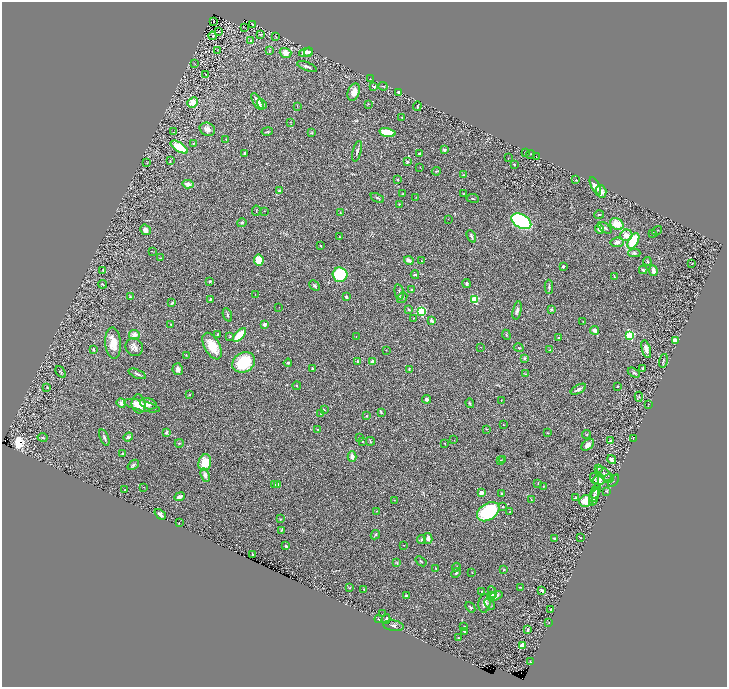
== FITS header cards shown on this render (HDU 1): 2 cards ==
NAXIS1  =                 1450
NAXIS2  =                 1369

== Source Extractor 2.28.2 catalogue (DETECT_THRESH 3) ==
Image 1450 x 1369 px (HDU 1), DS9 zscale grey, zoomed out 1/2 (1 PNG px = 2 x 2 image px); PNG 729 x 689 px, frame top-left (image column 2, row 1369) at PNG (2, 2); each listed source drawn as its Kron ellipse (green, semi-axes under 4 px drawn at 4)
Background 0.758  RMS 0.032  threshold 0.0955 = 3 sigma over >= 5 px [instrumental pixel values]
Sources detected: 294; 23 cannot appear on this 1/2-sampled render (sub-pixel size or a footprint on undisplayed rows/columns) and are neither listed nor drawn; the other 271 listed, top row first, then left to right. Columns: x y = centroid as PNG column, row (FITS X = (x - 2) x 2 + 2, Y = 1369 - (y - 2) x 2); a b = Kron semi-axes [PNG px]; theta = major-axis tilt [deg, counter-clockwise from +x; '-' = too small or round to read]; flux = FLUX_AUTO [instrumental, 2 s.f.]
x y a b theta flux
214 21 2 1 - 3.9
252 24 2 1 - 3.2
244 28 2 1 - 1.6
218 31 3 2 - 52
261 34 4 2 - 5.1
213 36 4 2 - 3.6
275 36 3 2 - 3.4
251 40 4 3 - 7.6
217 50 2 2 - 2.1
269 51 4 3 - 5.6
306 52 7 4 13 26
308 52 5 3 - 13
285 53 6 5 - 50
195 64 2 1 - 1.7
307 67 10 3 -21 18
206 74 2 2 - 5.6
370 79 2 1 - 3
383 86 4 2 - 4.3
374 87 3 2 - 17
354 92 9 6 69 57
398 92 3 2 - 14
193 102 6 4 42 91
257 102 9 3 -60 50
262 104 5 4 - 9.8
368 104 3 2 - 3.9
297 106 3 2 - 2.3
417 106 5 1 - 3.1
402 117 2 2 - 2.2
290 122 3 2 - 2.3
207 129 8 6 -25 28
267 131 5 2 - 5.6
174 132 2 1 - 1.4
312 132 4 3 - 5.5
387 132 8 4 -13 130
226 139 2 1 - 2
194 143 4 2 - 4.5
179 147 10 4 -33 170
444 150 2 2 - 42
357 151 10 3 75 17
245 153 3 2 - 8.5
419 153 3 2 - 7.7
525 153 2 2 - 2.2
530 154 4 2 - 3
536 157 2 1 - 1.5
508 158 2 2 - 2.5
170 161 3 2 - 3.2
407 162 2 2 - 30
147 163 3 2 - 2.7
514 164 2 2 - 4.1
420 167 3 2 - 1.8
436 171 5 2 - 6
464 175 3 2 - 5.1
397 179 4 2 - 3.6
576 180 2 2 - 2.5
188 184 6 4 -5 28
595 186 9 4 -63 56
279 191 4 3 - 23
601 191 6 5 - 31
403 194 2 2 - 3
463 194 3 2 - 3.4
416 197 2 2 - 2.5
377 198 7 3 -28 9
473 198 6 2 -8 5.8
399 204 3 3 - 3.5
256 211 5 2 - 3.5
264 211 2 2 - 1.9
340 213 3 2 - 5.6
599 215 5 2 - 7.2
448 219 2 1 - 1.6
521 221 11 6 -28 1000
242 223 5 3 - 8
617 224 7 5 -30 120
605 228 7 4 -35 17
599 229 5 3 - 36
145 230 5 4 - 27
657 231 5 2 - 3.8
653 233 2 2 - 3.5
626 235 6 5 - 51
471 236 7 2 -64 9.5
339 237 2 2 - 5.1
633 241 8 5 59 210
617 242 6 5 - 26
321 246 2 2 - 2.5
152 251 2 1 - 1.9
634 253 6 4 -2 12
160 258 3 2 - 3.5
259 260 5 5 - 110
409 260 5 3 - 27
422 261 2 2 - 2.1
647 261 4 2 - 4.7
691 264 2 1 - 30
563 267 3 2 - 6
103 270 2 2 - 3.4
643 270 4 2 - 10
653 271 5 3 - 26
340 275 7 7 - 360
415 275 4 2 - 6.9
614 276 3 2 - 4.9
209 281 3 3 - 4.7
103 284 4 2 - 3.6
467 284 4 4 - 11
315 286 6 3 -44 12
549 287 7 3 89 11
412 290 4 3 - 9.6
399 292 8 3 -78 13
255 294 2 1 - 2.2
130 297 2 2 - 10
346 297 4 3 - 12
402 298 6 4 51 11
210 299 3 2 - 5.7
474 299 3 3 - 450
172 303 3 3 - 11
279 307 2 1 - 1.2
409 310 3 2 - 6.8
517 310 9 3 77 16
551 310 3 2 - 9.8
421 311 3 3 - 800
227 315 7 3 -70 12
414 318 3 2 - 3.5
431 321 4 3 - 15
583 321 2 2 - 3.4
171 324 3 2 - 4.8
264 324 2 2 - 72
594 330 4 3 - 25
218 334 4 2 - 4.6
134 335 5 5 - 29
239 335 8 4 47 150
506 335 5 3 - 5.5
630 335 3 3 - 710
230 336 4 2 - 4
356 336 2 2 - 2.3
559 338 3 2 - 6.6
675 341 3 3 - 59
113 343 15 8 -86 85
212 346 14 7 -61 130
134 347 9 8 - 28
480 347 2 1 - 1.7
519 348 5 2 - 4.5
93 349 4 2 - 8.5
646 349 9 4 -74 35
386 350 3 2 - 2.1
550 350 3 2 - 3.9
186 355 3 2 - 2.5
525 358 3 3 - 9.9
373 361 3 2 - 26
663 361 7 2 75 7.1
244 362 12 9 31 240
358 362 3 2 - 19
288 363 4 3 - 9.7
312 368 2 2 - 4.3
178 369 6 5 - 22
409 369 3 2 - 4.8
643 369 3 3 - 13
61 372 6 2 -55 6.8
634 373 6 4 -30 9.3
137 374 9 2 -23 11
525 374 4 3 - 5.5
297 386 4 3 - 6.3
617 386 2 2 - 3.3
47 387 3 2 - 4.4
578 389 8 3 28 18
189 395 2 2 - 10
639 397 5 3 - 6.8
427 399 4 3 - 16
501 400 3 2 - 2.7
121 403 5 4 - 25
470 403 5 2 - 6.4
139 404 9 7 -86 61
148 404 8 5 -18 41
649 404 2 1 - 1.6
142 406 18 5 -13 80
324 410 3 2 - 3.6
381 412 4 3 - 7.2
321 414 2 1 - 1.9
366 416 3 2 - 4
503 425 2 2 - 5.6
318 429 2 2 - 2.1
486 429 3 2 - 2.7
166 432 4 3 - 6.7
548 433 3 2 - 3.1
587 434 4 3 - 4.7
43 437 5 3 - 7.8
104 437 9 3 -70 12
128 437 5 3 - 9.5
360 438 2 2 - 2
633 438 2 1 - 4.5
454 440 2 1 - 1.5
362 441 2 2 - 3.2
370 441 4 2 - 7.4
611 441 3 3 - 23
179 443 4 3 - 5.4
445 443 3 2 - 2.8
588 445 7 4 41 28
122 454 2 2 - 19
352 456 5 4 - 29
503 459 3 2 - 3.4
612 459 5 3 - 20
501 460 3 2 - 3.8
205 463 8 6 76 130
133 465 6 4 37 12
598 468 4 2 - 4.2
605 474 9 5 -41 20
205 475 7 4 -71 25
595 478 5 2 - 6.2
609 478 5 2 - 5.2
599 480 6 5 - 48
614 481 7 2 52 4.8
275 484 4 3 - 5.5
278 484 4 3 - 10
538 484 3 2 - 3.2
543 486 3 2 - 3.1
144 487 2 1 - 3.2
125 490 3 2 - 5.1
596 491 8 4 70 12
607 491 4 3 - 7.3
482 493 4 2 - 26
502 493 3 3 - 6.9
595 495 8 4 67 13
179 497 5 3 - 31
594 497 9 4 69 14
576 498 4 2 - 4.2
531 499 2 2 - 3.7
394 500 3 2 - 1.8
586 501 7 6 - 83
502 507 2 2 - 10
377 511 2 2 - 3.1
510 511 3 2 - 4.1
488 512 12 8 34 410
160 514 6 3 -40 15
281 519 3 2 - 4.8
179 522 2 1 - 19
281 530 4 3 - 4.3
375 535 5 3 - 7
580 537 3 1 - 2.9
428 538 5 4 - 25
554 539 4 3 - 7.2
421 540 4 3 - 5.2
404 545 2 2 - 2.3
286 546 4 3 - 10
252 555 2 2 - 4.2
421 561 6 2 -39 4.7
397 563 4 3 - 5.6
456 567 4 3 - 7.3
436 569 2 2 - 2.3
504 569 3 2 - 3.5
472 572 2 2 - 4.1
456 573 5 3 - 12
350 587 4 2 - 4.3
520 587 4 2 - 2.6
364 589 4 2 - 4.1
542 591 3 2 - 18
482 592 3 2 - 3.5
492 592 6 3 -66 9.9
406 596 4 4 - 8.7
491 596 4 3 - 12
495 596 8 4 17 39
484 603 9 6 84 30
490 604 6 3 -46 10
470 607 6 3 -53 8.7
551 609 3 2 - 8.5
383 614 2 2 - 2.5
379 619 4 2 - 5.1
386 619 5 3 - 12
549 622 2 1 - 2.4
393 626 10 5 -9 21
464 627 2 2 - 15
528 630 3 2 - 7.4
465 632 3 3 - 8.4
458 638 2 2 - 3.3
523 646 4 3 - 82
530 661 2 2 - 3
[23 sub-pixel or undisplayed-footprint detections neither listed nor drawn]